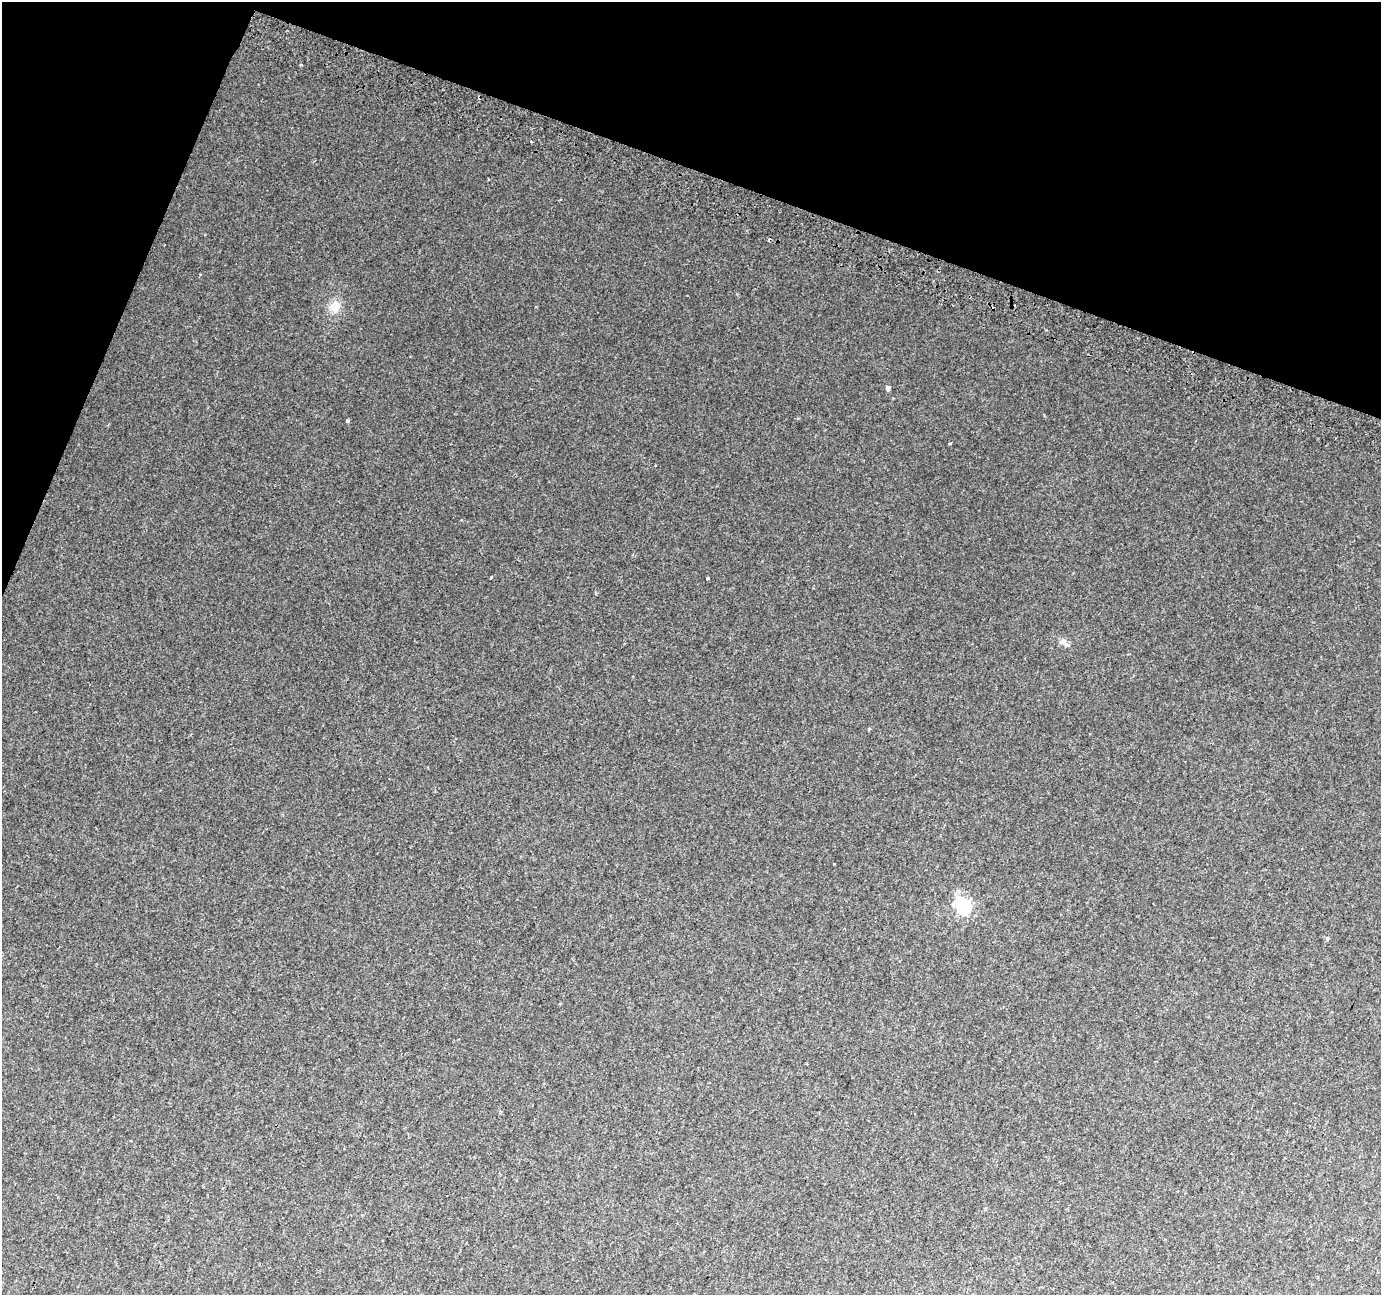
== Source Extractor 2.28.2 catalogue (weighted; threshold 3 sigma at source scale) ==
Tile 2 of 4 x 4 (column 2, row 1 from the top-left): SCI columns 1404-2782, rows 4197-5489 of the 5557 x 5739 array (HDU 1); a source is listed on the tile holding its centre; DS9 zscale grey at full resolution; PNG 1383 x 1297 px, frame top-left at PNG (2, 2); no overlay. Shown black and unused: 18% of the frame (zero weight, under 2 of 3 exposures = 2% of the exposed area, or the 3 px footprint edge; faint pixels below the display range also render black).
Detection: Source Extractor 2.28.2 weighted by HDU 2 'WHT'; one run over the whole footprint, this tile lists its part. Background 0.0147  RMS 0.004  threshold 0.0178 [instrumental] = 3 sigma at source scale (4.5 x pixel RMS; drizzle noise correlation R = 1.50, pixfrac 1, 0.0396/0.0396 arcsec/px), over >= 5 px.
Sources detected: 14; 1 cosmic-ray / hot-pixel residue — not listed; the other 13 listed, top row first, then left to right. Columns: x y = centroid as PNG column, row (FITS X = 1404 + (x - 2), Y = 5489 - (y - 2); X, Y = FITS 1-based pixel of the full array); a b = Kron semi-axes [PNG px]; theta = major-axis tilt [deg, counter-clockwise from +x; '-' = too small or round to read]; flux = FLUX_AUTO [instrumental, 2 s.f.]
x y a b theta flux
301 65 3 3 - 0.49
531 141 3 3 - 1.3
335 306 14 13 - 3.9
888 388 4 4 - 1.3
348 421 5 3 - 0.45
950 444 3 3 - 0.79
491 577 4 2 - 0.29
708 579 3 3 - 0.49
1063 641 8 6 32 1.3
869 729 5 3 - 0.32
964 907 7 6 - 86
1327 938 5 4 - 0.53
501 1111 4 4 - 0.44